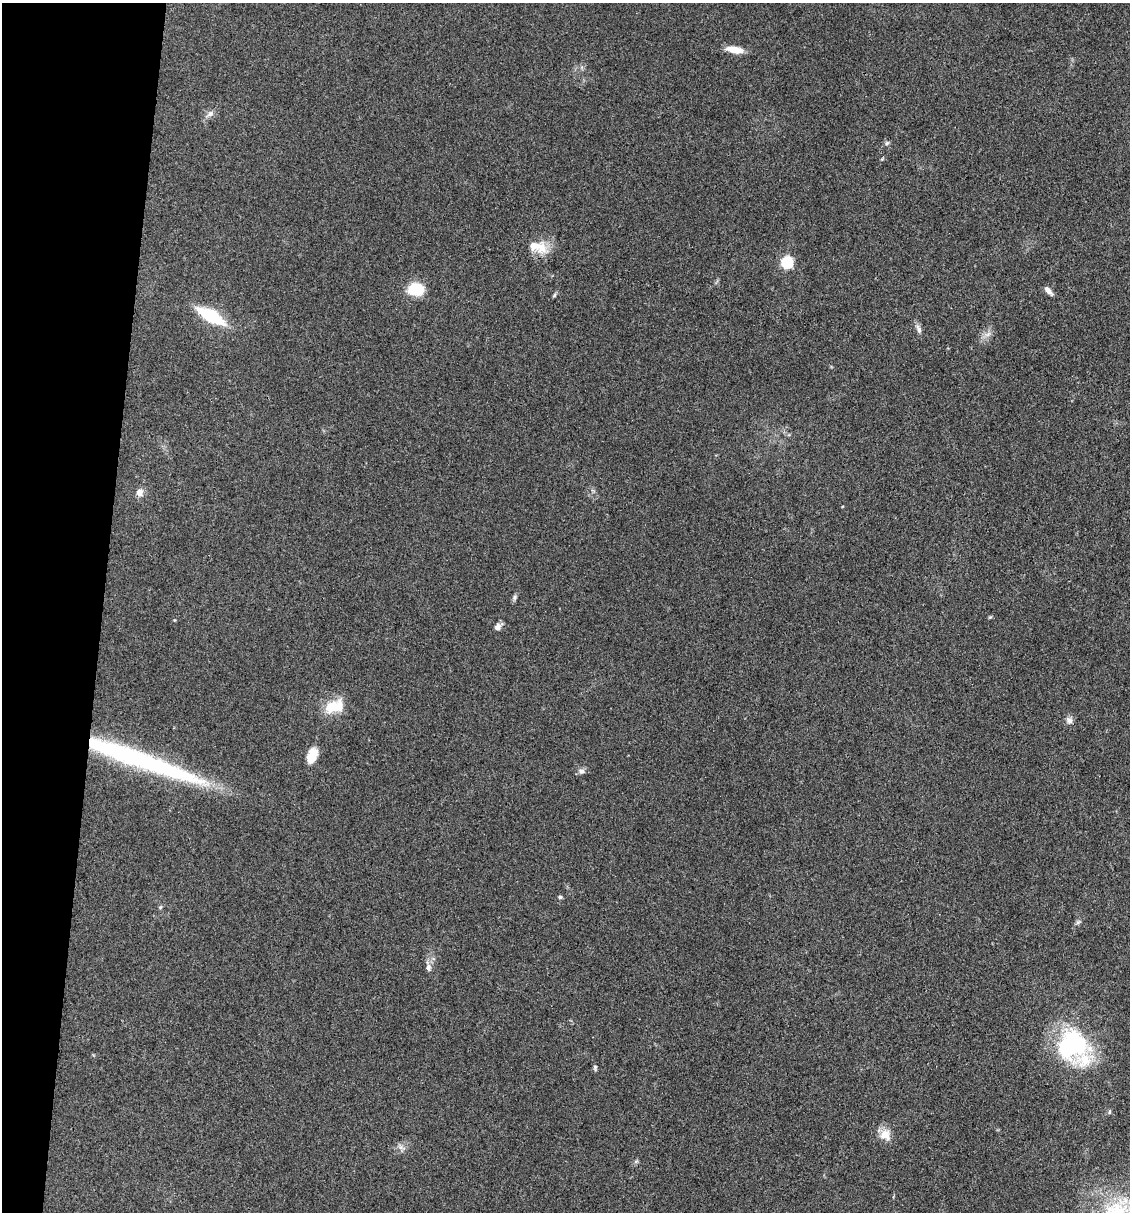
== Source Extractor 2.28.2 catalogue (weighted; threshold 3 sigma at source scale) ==
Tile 9 of 4 x 4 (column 1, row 3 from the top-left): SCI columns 231-1358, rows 1211-2420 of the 4857 x 4841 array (HDU 1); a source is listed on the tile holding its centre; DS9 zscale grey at full resolution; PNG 1132 x 1214 px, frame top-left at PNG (2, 3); no overlay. Shown black and unused: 9% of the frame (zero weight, under 3 of 4 exposures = <1% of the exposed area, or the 3 px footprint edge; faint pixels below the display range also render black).
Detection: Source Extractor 2.28.2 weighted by HDU 2 'WHT'; one run over the whole footprint, this tile lists its part. Background 0.11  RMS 0.0062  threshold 0.0281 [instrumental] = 3 sigma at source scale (4.5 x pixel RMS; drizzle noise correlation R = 1.50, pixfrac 1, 0.05/0.05 arcsec/px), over >= 5 px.
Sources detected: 32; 1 long thin detection or spike segment (spike, bleed or trail) — not listed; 2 inside a brighter listed object's ellipse — not listed separately; the other 29 listed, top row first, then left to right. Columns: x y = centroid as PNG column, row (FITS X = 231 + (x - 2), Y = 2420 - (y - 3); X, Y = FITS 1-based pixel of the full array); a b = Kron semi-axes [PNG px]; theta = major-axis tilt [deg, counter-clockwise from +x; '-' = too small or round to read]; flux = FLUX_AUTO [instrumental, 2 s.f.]
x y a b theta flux
734 50 19 7 -8 9.1
210 114 11 7 34 3
887 143 6 5 - 1.1
537 247 29 14 -15 14
787 263 6 6 - 61
416 289 19 14 3 17
1048 291 12 6 -49 3.2
554 295 6 4 60 0.94
211 316 27 10 -30 39
919 329 13 6 -69 2.8
988 334 10 5 27 2.7
140 492 10 8 85 4.1
514 597 7 6 - 1.5
174 620 5 3 - 0.51
498 627 9 7 46 3.2
333 707 23 17 37 14
1069 720 10 9 - 2.7
312 755 19 10 69 9.6
581 771 8 8 - 2.3
560 897 5 4 - 1.1
160 907 6 5 - 0.87
1078 922 8 4 45 1.3
428 967 12 7 -78 3.1
1072 1044 30 28 17 85
595 1068 8 5 -89 1.1
1109 1112 6 4 88 0.79
885 1135 15 13 -57 8
401 1147 14 6 -30 2.5
636 1161 7 4 19 0.96